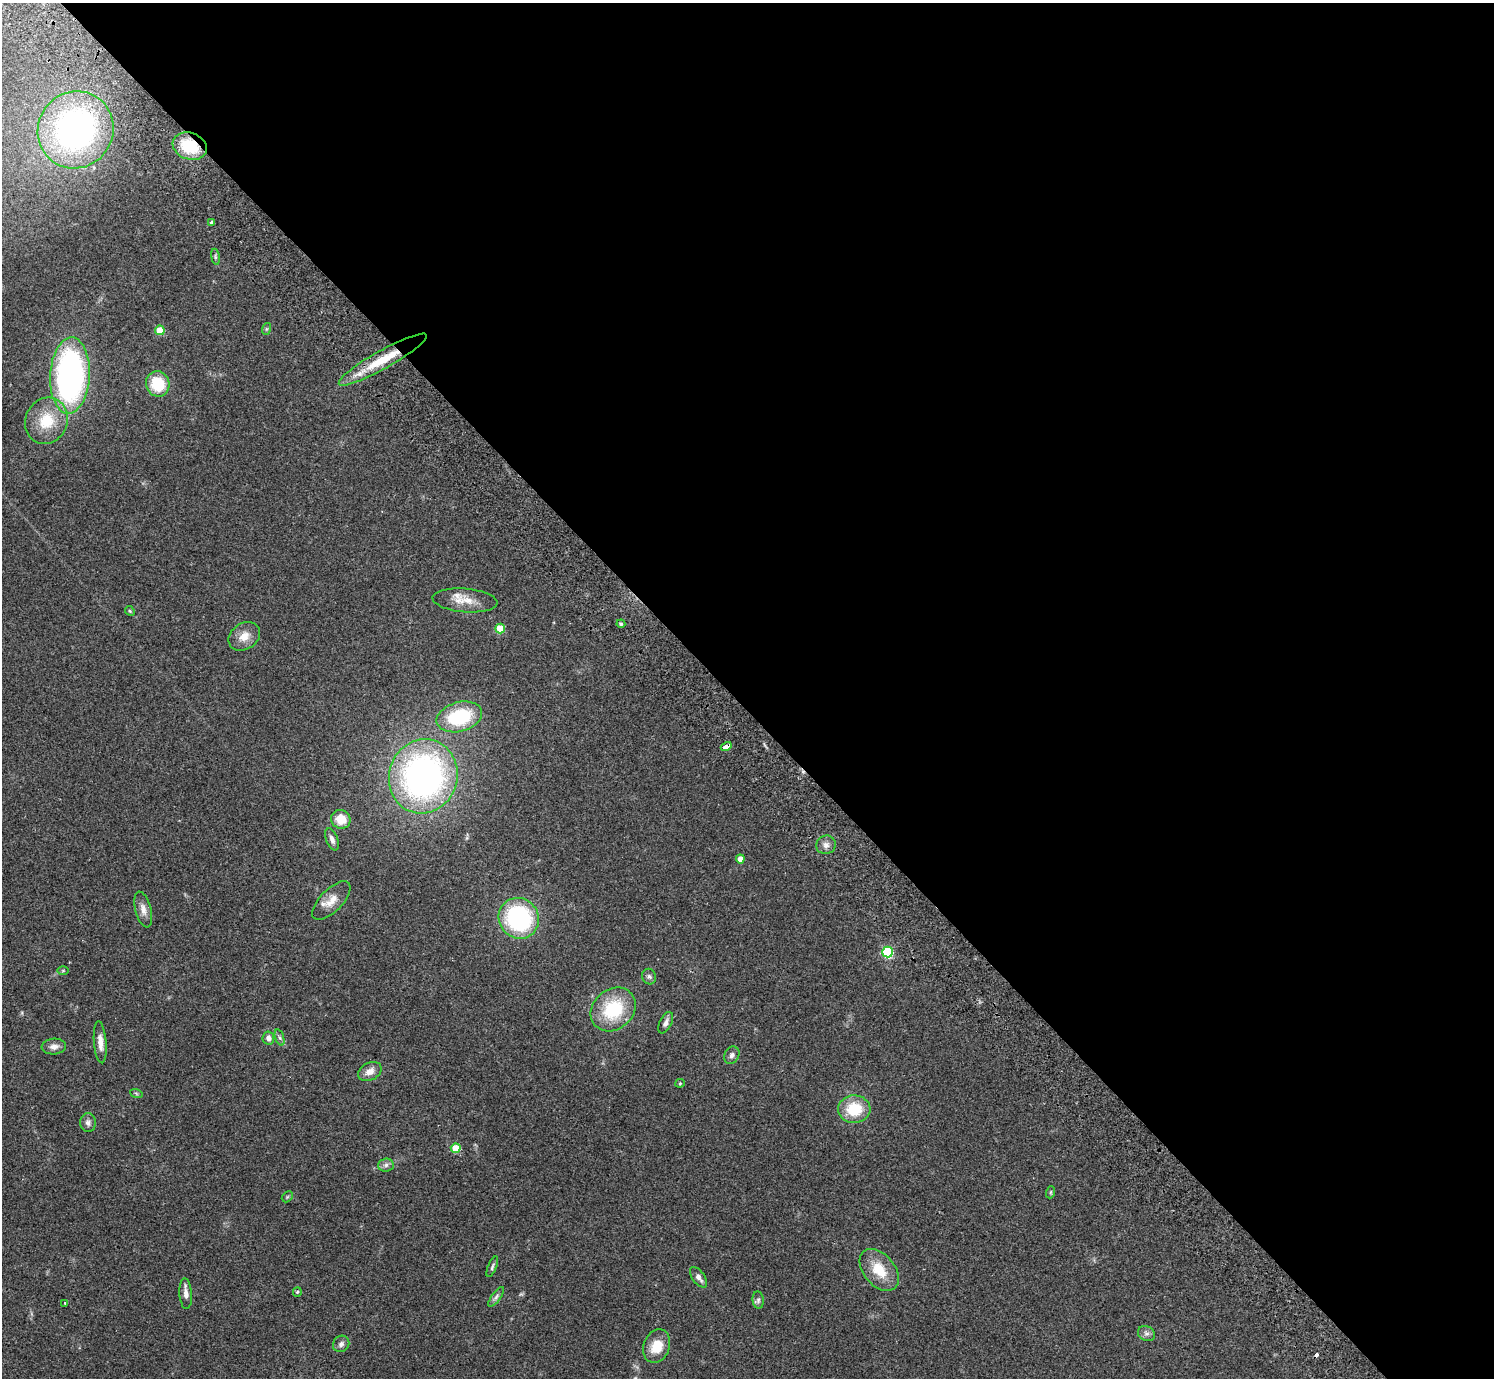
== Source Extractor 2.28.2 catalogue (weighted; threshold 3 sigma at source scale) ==
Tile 8 of 4 x 4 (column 4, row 2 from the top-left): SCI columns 4522-6013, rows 2957-4332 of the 6062 x 6050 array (HDU 1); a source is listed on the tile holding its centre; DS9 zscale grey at full resolution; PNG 1496 x 1380 px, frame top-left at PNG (2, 3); each listed source drawn as its Kron ellipse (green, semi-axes under 4 px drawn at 4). Shown black and unused: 51% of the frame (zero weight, under 2 of 3 exposures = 3% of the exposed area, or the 3 px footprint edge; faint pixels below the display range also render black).
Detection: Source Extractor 2.28.2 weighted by HDU 2 'WHT'; one run over the whole footprint, this tile lists its part. Background 0.0986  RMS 0.009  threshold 0.0404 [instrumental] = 3 sigma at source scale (4.5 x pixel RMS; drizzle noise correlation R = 1.50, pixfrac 1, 0.05/0.05 arcsec/px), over >= 5 px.
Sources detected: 57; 2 cosmic-ray / hot-pixel residue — neither listed nor drawn; the other 55 listed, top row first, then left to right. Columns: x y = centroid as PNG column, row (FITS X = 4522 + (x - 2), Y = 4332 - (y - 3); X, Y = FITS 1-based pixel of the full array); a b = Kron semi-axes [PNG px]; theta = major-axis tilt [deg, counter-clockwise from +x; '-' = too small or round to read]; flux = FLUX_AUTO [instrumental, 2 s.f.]
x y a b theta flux
76 130 39 37 54 240
190 146 17 13 -19 34
212 222 4 3 - 2.9
215 257 8 4 -82 1.5
266 329 6 4 71 1.1
160 330 5 4 - 24
383 360 50 9 29 34
70 376 38 20 87 260
158 384 13 11 -68 29
46 421 24 21 64 29
465 600 32 12 -5 14
130 611 5 4 - 0.98
621 624 4 4 - 1.1
500 629 5 5 - 30
244 636 17 13 33 10
459 717 23 14 15 52
726 747 6 3 29 29
423 776 37 34 73 300
341 819 10 9 - 14
332 839 12 6 -69 4
826 845 10 9 - 4.4
740 859 4 4 - 7.7
331 901 25 11 46 11
143 909 18 8 -76 6.3
519 918 21 19 -51 110
887 952 5 5 - 83
63 971 6 4 1 0.97
649 977 8 7 - 2.4
613 1009 24 20 41 48
666 1023 11 6 63 3.8
268 1038 6 6 - 4
280 1038 8 4 -71 1.8
100 1042 21 6 -85 6.9
54 1046 12 8 4 5
732 1055 9 7 61 3.3
370 1071 12 8 26 6.6
680 1083 5 4 - 0.96
136 1093 6 4 -19 1.2
854 1109 16 13 3 29
88 1123 9 8 - 3.5
456 1148 5 5 - 25
386 1165 8 6 3 2.8
1051 1192 6 4 71 0.96
287 1197 6 4 45 1.2
492 1267 11 4 68 1.9
879 1270 24 15 -50 23
698 1277 12 6 -53 4.2
297 1292 5 4 - 1.1
186 1294 15 6 -86 4.7
496 1297 12 4 54 2.6
758 1300 9 5 -83 2.1
65 1303 3 2 - 0.71
1146 1333 9 7 -34 3.2
341 1344 8 7 - 3.1
657 1346 17 13 68 18
Overlapping masked pixels (flux is a lower limit): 3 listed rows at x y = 190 146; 383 360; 726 747